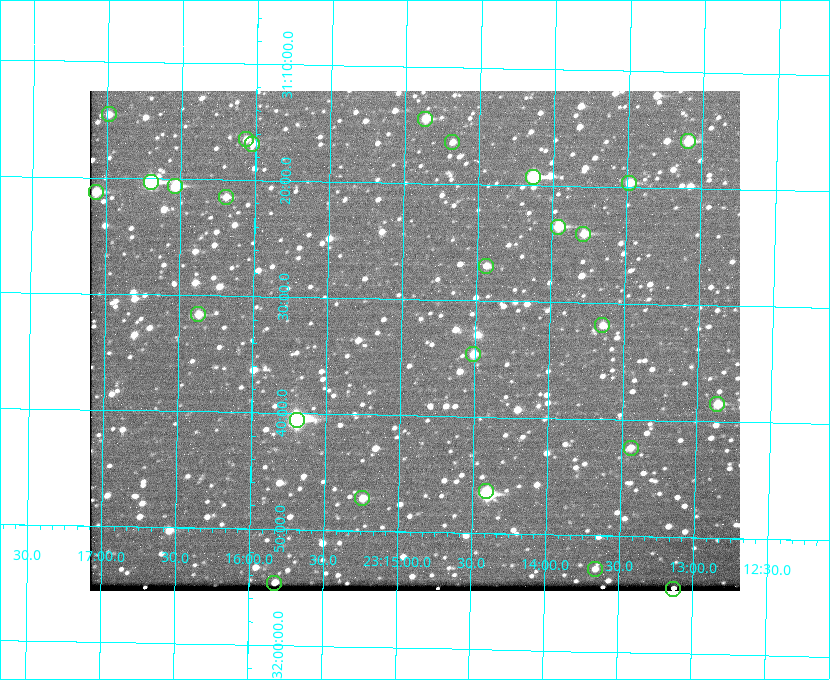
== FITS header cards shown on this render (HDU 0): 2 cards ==
NAXIS1  =                  650 / Width of table row in bytes
NAXIS2  =                  500 / Number of rows in table

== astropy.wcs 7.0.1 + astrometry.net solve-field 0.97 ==
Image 650 x 500 px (HDU 0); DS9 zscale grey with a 90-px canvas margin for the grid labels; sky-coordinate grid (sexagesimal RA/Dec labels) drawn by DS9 from the SOLVED WCS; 26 Tycho-2 reference stars matched to detected sources circled (green)
Header WCS: none
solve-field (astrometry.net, Tycho-2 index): SOLVED blind (the file carries no WCS)
Solved WCS: RA---TAN-SIP/DEC--TAN-SIP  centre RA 23:14:55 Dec +31:34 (348.73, +31.56 deg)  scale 5.17 arcsec/px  FOV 56.0' x 43.0'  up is +179 deg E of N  parity flipped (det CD > 0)
(file carries no celestial WCS; the grid is the blind solution)
Tycho-2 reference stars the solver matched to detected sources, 26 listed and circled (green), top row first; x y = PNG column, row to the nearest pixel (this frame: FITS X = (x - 90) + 1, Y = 500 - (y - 91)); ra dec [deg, ICRS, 3 dp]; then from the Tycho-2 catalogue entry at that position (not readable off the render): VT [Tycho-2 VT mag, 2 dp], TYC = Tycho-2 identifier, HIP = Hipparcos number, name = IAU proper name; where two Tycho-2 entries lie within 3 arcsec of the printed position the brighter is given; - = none
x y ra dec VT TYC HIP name
109 114 349.247 +31.243 11.65 2752-184-1 - -
425 119 348.716 +31.241 10.71 2751-1879-1 - -
246 139 349.017 +31.275 11.37 2752-138-1 - -
688 141 348.274 +31.265 10.04 2751-1349-1 - -
452 142 348.670 +31.274 11.52 2751-699-1 - -
252 144 349.005 +31.281 11.69 2752-129-1 - -
533 177 348.533 +31.321 8.95 2751-241-1 - -
151 182 349.176 +31.338 8.87 2752-38-1 - -
629 183 348.371 +31.327 10.64 2751-1121-1 - -
175 186 349.134 +31.344 10.32 2752-30-1 - -
96 192 349.268 +31.354 10.15 2752-13-1 - -
226 197 349.049 +31.358 11.45 2752-14-1 - -
558 227 348.489 +31.392 10.19 2751-871-1 - -
583 234 348.446 +31.401 10.83 2751-661-1 - -
486 266 348.609 +31.450 11.66 2751-603-1 - -
198 314 349.092 +31.527 11.51 2752-227-1 - -
602 325 348.411 +31.532 11.57 2751-1753-1 - -
473 354 348.628 +31.577 11.53 2751-2055-1 - -
717 404 348.216 +31.641 10.50 2751-2059-1 - -
297 420 348.924 +31.676 7.66 2752-472-1 114838 -
631 448 348.359 +31.706 12.06 2751-1215-1 - -
486 491 348.603 +31.774 10.34 2751-877-1 - -
362 498 348.810 +31.787 10.96 2752-75-1 - -
595 569 348.416 +31.882 12.05 2755-227-1 - -
274 583 348.957 +31.910 11.45 2756-107-1 - -
673 589 348.282 +31.908 11.42 2755-221-1 - -